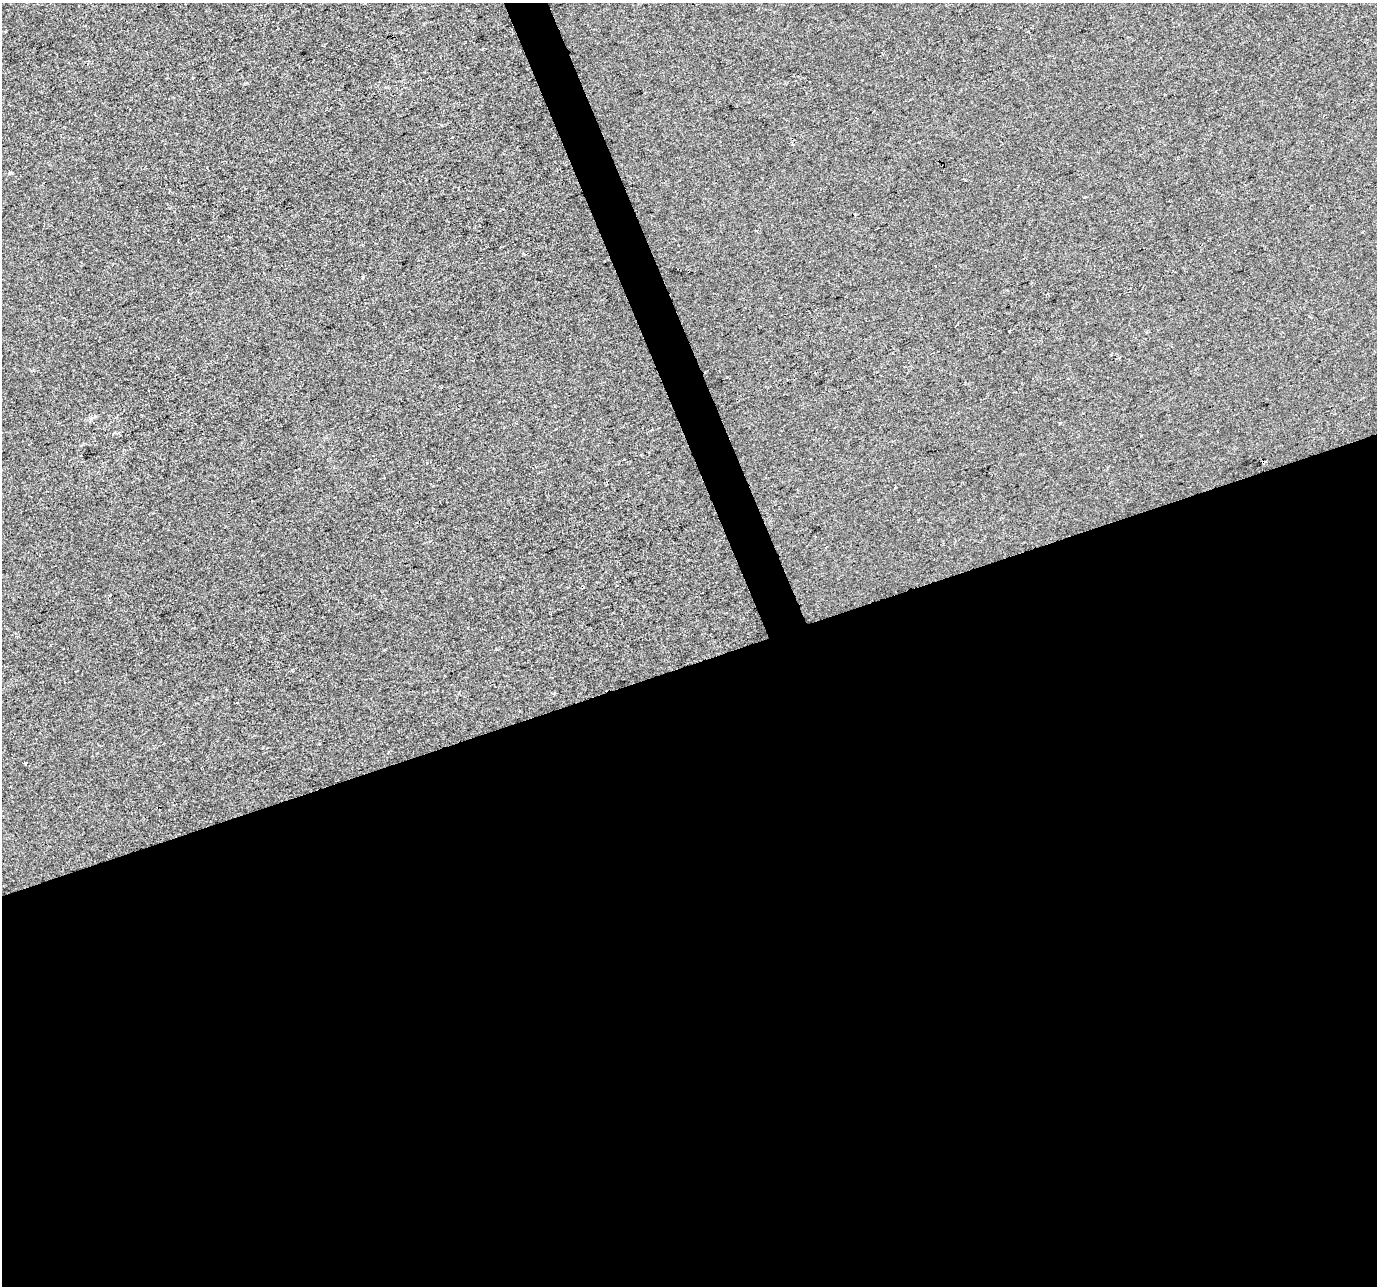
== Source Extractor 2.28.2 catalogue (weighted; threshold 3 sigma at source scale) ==
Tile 15 of 4 x 4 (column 3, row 4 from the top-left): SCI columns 2752-4126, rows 130-1413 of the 5501 x 5340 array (HDU 1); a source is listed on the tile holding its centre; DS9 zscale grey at full resolution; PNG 1379 x 1288 px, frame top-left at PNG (2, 3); no overlay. Shown black and unused: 50% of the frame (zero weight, under 2 of 3 exposures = <1% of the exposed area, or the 3 px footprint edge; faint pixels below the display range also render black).
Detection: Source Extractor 2.28.2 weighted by HDU 2 'WHT'; one run over the whole footprint, this tile lists its part. Background -1.26e-04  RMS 0.0056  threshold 0.0253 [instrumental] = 3 sigma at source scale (4.5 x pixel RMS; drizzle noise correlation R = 1.50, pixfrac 1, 0.0396/0.0396 arcsec/px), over >= 5 px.
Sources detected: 10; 2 cosmic-ray / hot-pixel residue — not listed; the other 8 listed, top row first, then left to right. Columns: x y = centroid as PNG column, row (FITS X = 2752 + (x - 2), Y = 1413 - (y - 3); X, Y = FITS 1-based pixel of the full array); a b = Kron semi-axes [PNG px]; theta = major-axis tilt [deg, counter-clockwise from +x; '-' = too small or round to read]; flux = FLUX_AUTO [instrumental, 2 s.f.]
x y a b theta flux
452 137 3 2 - 0.53
1085 197 4 2 - 0.72
363 277 3 3 - 1.2
1009 332 3 2 - 0.82
1060 422 3 3 - 2.1
401 433 2 2 - 0.63
895 488 4 3 - 0.45
25 764 3 2 - 0.7